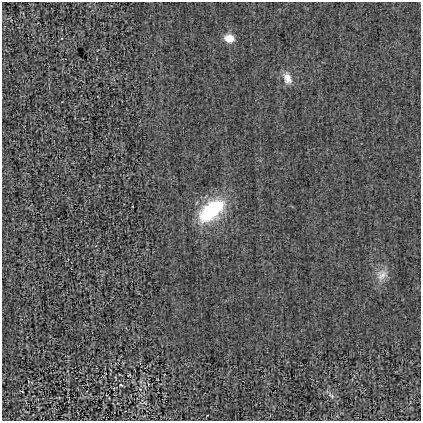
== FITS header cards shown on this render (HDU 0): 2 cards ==
NAXIS1  =                  419
NAXIS2  =                  419

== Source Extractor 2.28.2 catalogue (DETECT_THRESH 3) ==
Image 419 x 419 px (HDU 0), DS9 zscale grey, 1 PNG px = 1 image px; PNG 423 x 423 px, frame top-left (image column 1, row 419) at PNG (2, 2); no overlay
Background -0.00129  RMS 0.026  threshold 0.0793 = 3 sigma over >= 5 px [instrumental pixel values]
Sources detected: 6; all 6 listed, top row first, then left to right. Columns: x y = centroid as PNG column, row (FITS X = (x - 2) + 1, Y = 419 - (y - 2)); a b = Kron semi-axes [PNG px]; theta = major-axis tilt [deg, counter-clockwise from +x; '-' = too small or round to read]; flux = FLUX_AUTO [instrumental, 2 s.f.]
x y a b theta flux
229 38 9 8 - 25
287 78 16 10 -71 18
211 211 20 11 39 220
382 275 18 14 54 21
121 385 4 3 - 1.7
331 396 11 4 -33 5.6